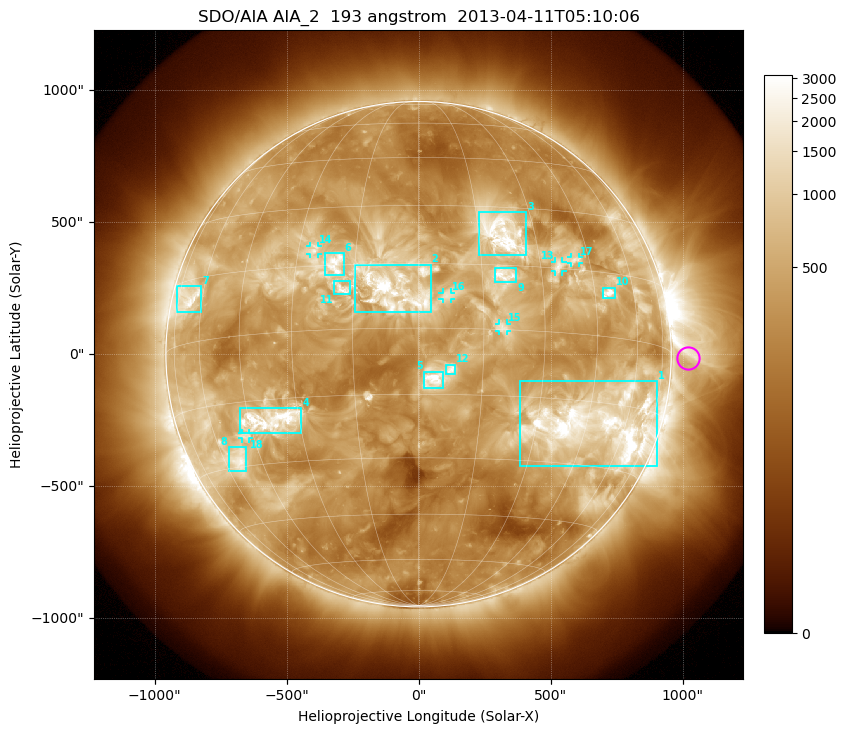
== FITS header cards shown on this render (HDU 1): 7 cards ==
TELESCOP= 'SDO/AIA'
INSTRUME= 'AIA_2'
WAVELNTH=                  193
WAVEUNIT= 'angstrom'
DATE-OBS= '2013-04-11T05:10:06.84'
CTYPE1  = 'HPLN-TAN'
CTYPE2  = 'HPLT-TAN'

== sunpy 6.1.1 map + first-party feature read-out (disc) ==
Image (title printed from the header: SDO/AIA AIA_2  193 angstrom  2013-04-11T05:10:06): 1024 x 1024 px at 2.4 arcsec/px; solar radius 957 arcsec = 399 px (full disc in frame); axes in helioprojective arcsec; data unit not stated in the header (colour bar unlabelled)
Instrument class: DISC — disc imager (sunpy class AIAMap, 193 A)
Bright regions (active regions / flare kernels): reference = the median radial profile (limb darkening/brightening removed); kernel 9 px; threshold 5 sigma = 1048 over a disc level ~374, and >= 1.15x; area >= 12 px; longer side >= 10 px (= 24 arcsec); searched inside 0.97 R_sun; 18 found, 18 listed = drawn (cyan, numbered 1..; 6 of them under ~33 arcsec drawn as corner ticks so the feature stays visible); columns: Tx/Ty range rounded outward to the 5 arcsec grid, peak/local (2 s.f.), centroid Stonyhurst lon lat
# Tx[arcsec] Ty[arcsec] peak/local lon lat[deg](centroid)
1 385..905 -425..-100 13 +49 -20
2 -245..45 155..340 9.6 -5 +9
3 230..410 375..540 11 +21 +23
4 -680..-445 -300..-205 9.1 -38 -20
5 20..95 -130..-65 9.8 +3 -12
6 -355..-280 300..385 6.7 -20 +15
7 -915..-820 160..260 6.8 -67 +10
8 -720..-650 -445..-350 7.7 -53 -28
9 285..370 270..330 5.3 +20 +13
10 695..745 210..255 11 +50 +10
11 -320..-260 225..275 5.4 -18 +9
12 105..140 -75..-40 5 +8 -9
13 515..545 315..350 4.9 +35 +16
14 -410..-380 380..410 4.6 -26 +19
15 305..335 85..115 4 +19 +1
16 90..125 205..235 4.1 +7 +7
17 575..610 345..370 4.7 +40 +17
18 -670..-640 -320..-300 5.1 -48 -23
Off-limb structures (1.02-1.3 R_sun): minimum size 162 px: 2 found; the strongest spans PA ~230..305 deg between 1.02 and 1.3 R_sun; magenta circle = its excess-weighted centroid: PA ~270 deg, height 1.07 R_sun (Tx ~1020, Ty ~-15 arcsec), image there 2.6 x the reference